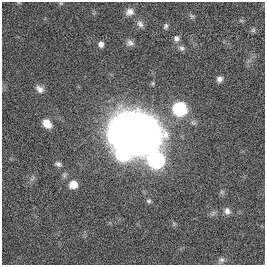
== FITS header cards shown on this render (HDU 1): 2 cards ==
NAXIS1  =                  263
NAXIS2  =                  263

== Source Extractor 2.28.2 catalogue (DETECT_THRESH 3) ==
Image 263 x 263 px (HDU 1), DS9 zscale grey, 1 PNG px = 1 image px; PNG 267 x 267 px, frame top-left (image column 1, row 263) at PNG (2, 2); no overlay
Background 0.00327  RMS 0.041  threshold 0.123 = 3 sigma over >= 5 px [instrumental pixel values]
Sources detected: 23; all 23 listed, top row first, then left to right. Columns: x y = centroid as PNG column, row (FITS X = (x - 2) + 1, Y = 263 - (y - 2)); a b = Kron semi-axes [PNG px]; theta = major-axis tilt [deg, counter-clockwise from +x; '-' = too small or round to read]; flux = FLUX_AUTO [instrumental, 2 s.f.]
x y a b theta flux
61 3 6 3 17 2.8
130 12 11 8 26 16
192 16 9 5 -33 5.3
140 24 11 7 -57 11
166 26 7 5 73 6.3
253 30 7 5 44 4.9
176 38 9 7 -71 10
130 43 9 8 - 11
101 44 6 6 - 12
182 48 8 7 - 7.9
219 79 7 7 - 11
40 89 11 8 -41 14
179 109 8 8 - 340
47 124 11 8 -46 27
132 132 32 22 -9 5200
123 154 9 8 - 330
156 160 10 9 - 600
58 164 8 6 -26 7.9
64 175 6 6 - 6.2
73 185 10 9 - 26
149 201 7 5 -15 5.5
227 211 9 7 -62 12
221 260 8 7 - 8